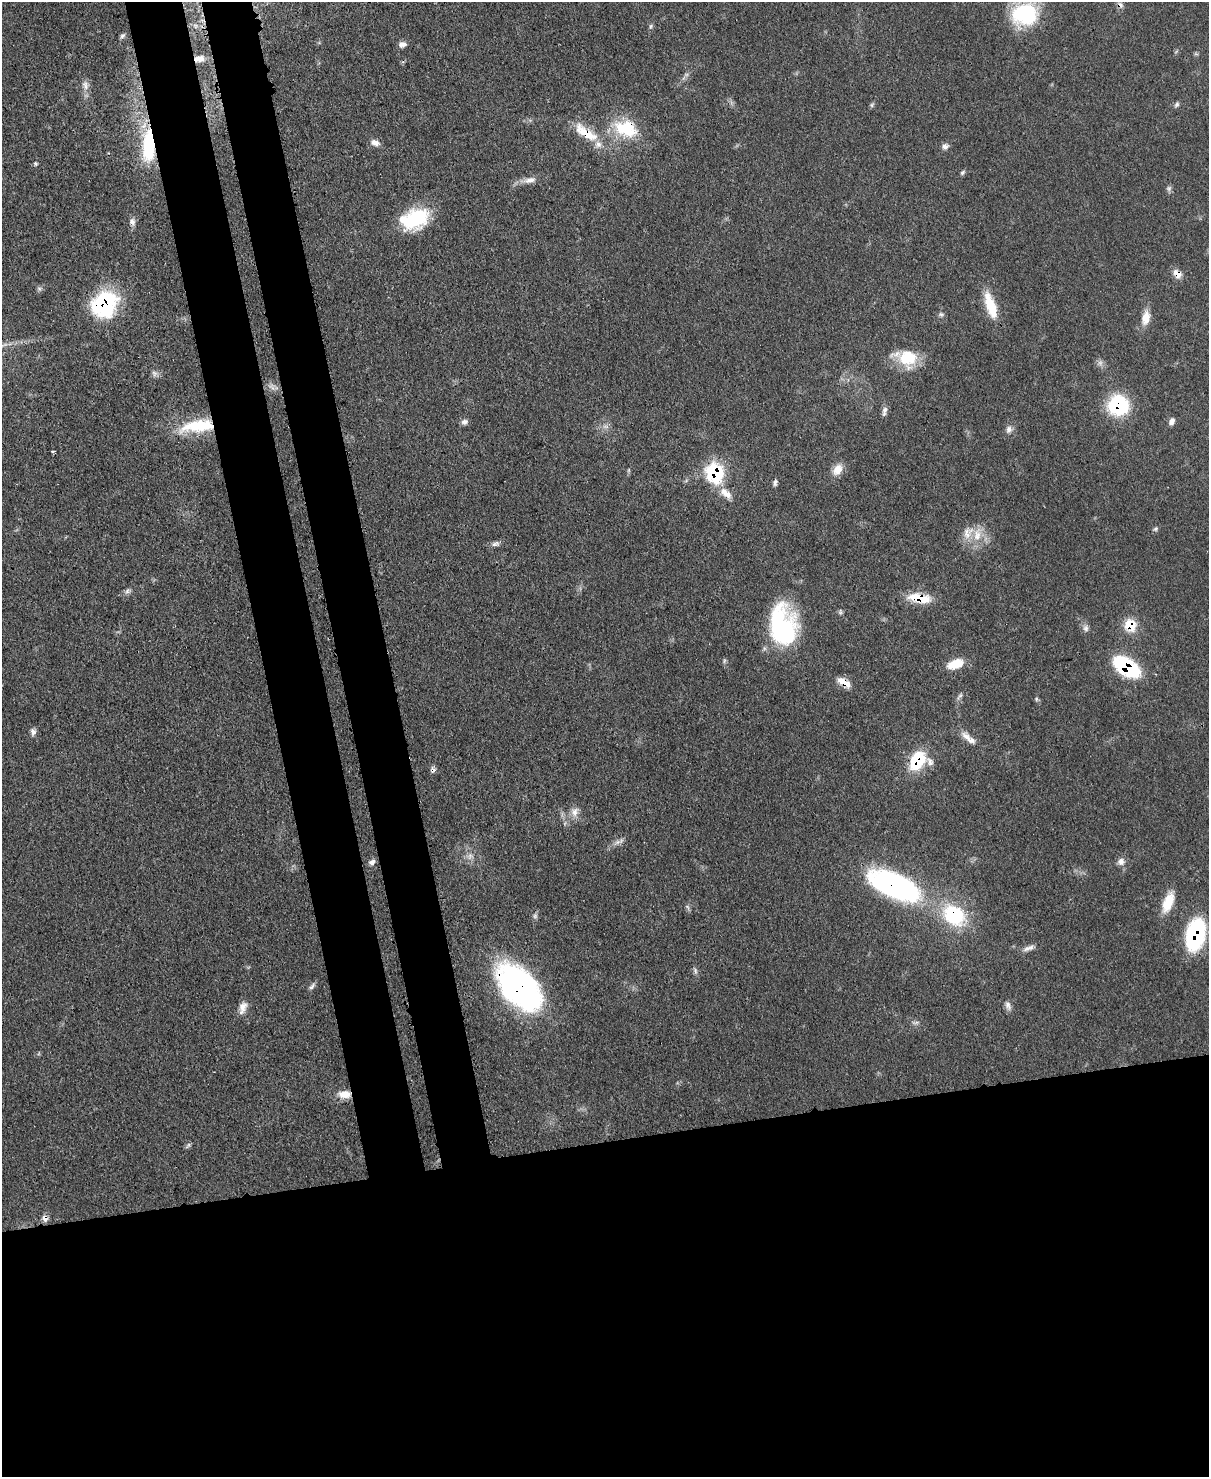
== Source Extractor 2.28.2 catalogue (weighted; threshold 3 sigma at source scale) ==
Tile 11 of 4 x 3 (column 3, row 3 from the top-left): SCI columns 2494-3700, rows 215-1689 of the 4991 x 4970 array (HDU 1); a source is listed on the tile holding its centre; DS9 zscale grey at full resolution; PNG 1211 x 1479 px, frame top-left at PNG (2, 2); no overlay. Shown black and unused: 30% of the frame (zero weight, under 3 of 4 exposures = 9% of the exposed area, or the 3 px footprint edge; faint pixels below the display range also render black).
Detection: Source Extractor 2.28.2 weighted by HDU 2 'WHT'; one run over the whole footprint, this tile lists its part. Background 0.0551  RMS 0.004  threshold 0.0181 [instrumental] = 3 sigma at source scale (4.5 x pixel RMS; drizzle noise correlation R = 1.50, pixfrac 1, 0.05/0.05 arcsec/px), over >= 5 px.
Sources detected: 89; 4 too faint to see at this stretch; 1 inside a brighter object's white glare — not listed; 5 inside a brighter listed object's ellipse — not listed separately; the other 79 listed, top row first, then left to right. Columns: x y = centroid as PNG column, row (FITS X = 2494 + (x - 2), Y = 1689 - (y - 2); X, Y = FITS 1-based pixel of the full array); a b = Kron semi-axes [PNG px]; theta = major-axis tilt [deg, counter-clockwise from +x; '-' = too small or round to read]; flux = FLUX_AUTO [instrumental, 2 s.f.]
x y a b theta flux
1120 5 9 7 -72 1.5
1025 14 30 25 17 33
195 26 9 8 - 2
651 26 6 5 - 0.75
122 36 8 5 50 1
402 44 9 7 5 2
199 59 16 10 4 4.5
85 85 14 8 -72 2.6
1177 104 8 6 58 0.98
872 105 7 5 49 0.77
621 128 28 18 -58 15
586 132 37 12 -34 13
375 143 12 7 -23 2.5
148 146 33 12 89 33
945 146 8 7 - 1.8
35 164 5 4 - 0.62
962 172 8 5 50 0.82
530 180 19 8 12 3.6
1169 188 8 7 - 1.1
415 219 31 21 21 28
132 222 12 8 -69 1.9
1177 274 13 9 -53 3.6
39 289 7 6 - 0.92
104 304 24 21 59 54
990 305 34 11 -72 12
941 314 9 5 -12 0.92
1146 318 18 10 80 5.7
906 358 30 20 -16 15
154 373 9 7 -54 1.5
1118 405 20 19 - 34
884 411 14 6 78 1.8
1172 421 8 6 64 1.9
464 422 8 7 - 1.6
198 426 44 15 8 22
605 426 7 5 0 1.2
1009 429 11 8 73 2
53 451 4 2 - 0.74
837 470 16 11 57 4.6
715 473 9 8 - 82
775 483 9 5 77 1.1
725 493 19 9 -40 4.8
1156 529 7 5 21 0.8
977 534 23 11 78 7.3
495 544 12 6 17 1.6
128 591 9 7 35 1.3
919 598 22 9 -10 14
840 612 6 6 - 0.78
1130 625 14 13 - 9.3
1086 628 10 8 -68 1.7
780 629 54 19 -86 44
724 661 7 4 72 0.67
955 664 19 9 17 8.7
1126 667 22 12 -34 50
844 682 16 7 -32 5.3
960 696 13 4 54 1.2
1036 699 6 4 -89 0.64
33 732 9 6 -78 1.6
966 736 17 8 -39 3.5
917 761 19 13 59 22
433 770 8 7 - 1.3
574 812 13 10 74 3.4
617 842 13 5 36 1.9
470 856 10 7 56 2
1121 861 10 9 - 2.3
372 862 9 6 35 1.6
894 885 59 24 -24 97
1168 902 27 12 69 8.5
954 915 31 23 -41 31
1195 934 25 15 80 54
1028 948 18 6 21 2.4
695 971 10 4 -73 1.1
312 986 11 5 41 1.3
519 988 47 27 -48 130
1008 1006 13 7 -72 2
243 1007 17 9 68 3.4
915 1022 11 4 0 1.1
344 1094 16 9 -1 5.2
188 1145 9 3 56 0.77
45 1218 8 7 - 2.1
Overlapping masked pixels (flux is a lower limit): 21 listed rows (the first 20) at x y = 1120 5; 199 59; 586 132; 148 146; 1177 274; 104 304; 1118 405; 198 426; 715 473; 919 598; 1130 625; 1126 667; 844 682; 917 761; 433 770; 894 885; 954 915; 1195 934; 519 988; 344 1094